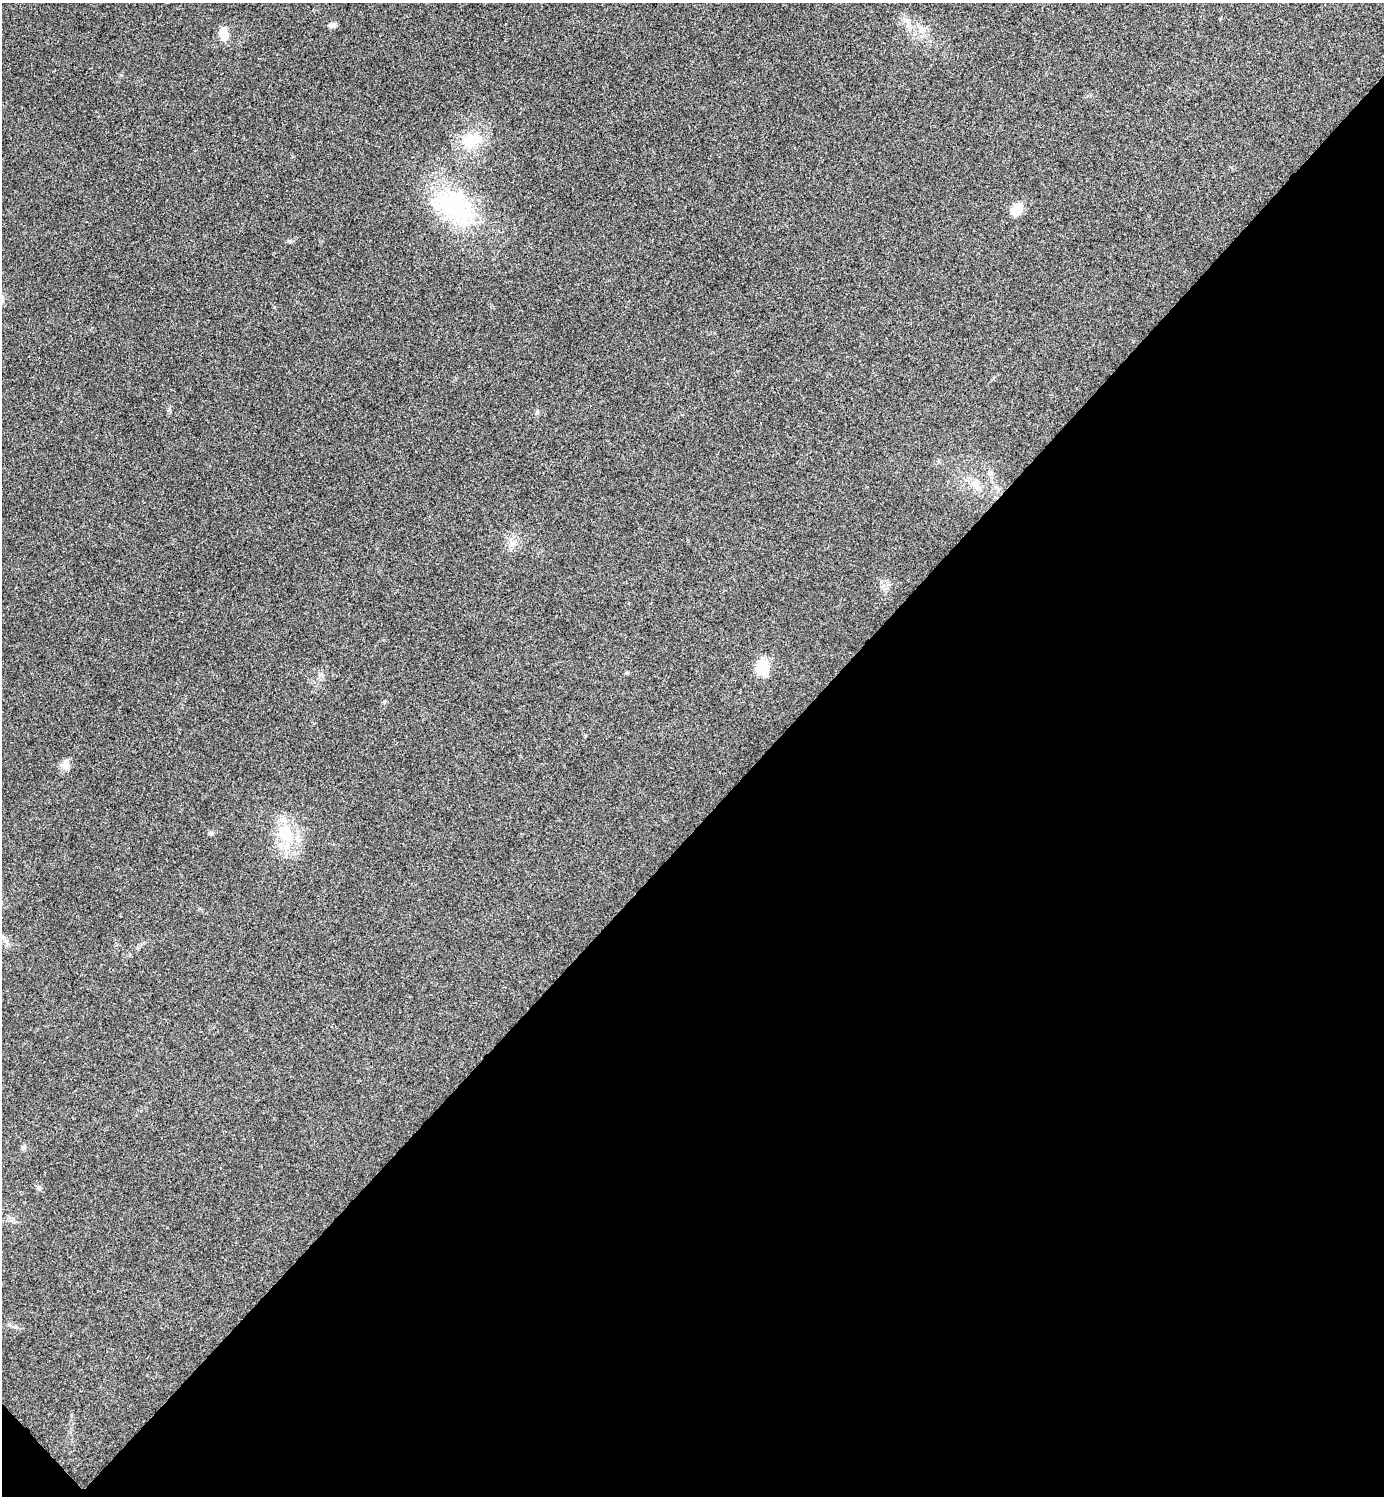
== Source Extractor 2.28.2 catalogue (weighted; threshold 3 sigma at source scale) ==
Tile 15 of 4 x 4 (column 3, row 4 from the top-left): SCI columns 2921-4302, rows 7-1500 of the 5984 x 5984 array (HDU 1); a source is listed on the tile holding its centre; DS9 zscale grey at full resolution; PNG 1386 x 1498 px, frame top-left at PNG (2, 3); no overlay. Shown black and unused: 45% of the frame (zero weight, under 3 of 4 exposures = <1% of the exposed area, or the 3 px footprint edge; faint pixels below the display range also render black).
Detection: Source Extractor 2.28.2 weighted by HDU 2 'WHT'; one run over the whole footprint, this tile lists its part. Background 0.0208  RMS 0.0056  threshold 0.0253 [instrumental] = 3 sigma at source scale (4.5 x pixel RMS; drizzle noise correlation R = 1.50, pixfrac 1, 0.05/0.05 arcsec/px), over >= 5 px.
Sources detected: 16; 1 inside a brighter listed object's ellipse — not listed separately; the other 15 listed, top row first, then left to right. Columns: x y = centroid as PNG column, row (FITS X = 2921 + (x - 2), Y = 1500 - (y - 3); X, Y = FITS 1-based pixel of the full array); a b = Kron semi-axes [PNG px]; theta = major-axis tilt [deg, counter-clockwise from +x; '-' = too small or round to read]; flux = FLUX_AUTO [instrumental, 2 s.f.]
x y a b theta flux
331 25 9 6 16 2
922 30 10 6 -2 2.9
224 33 17 9 -85 5.4
471 140 23 20 17 16
453 206 62 33 -32 60
1017 209 16 10 53 7.4
975 485 15 8 -45 4.9
763 667 18 12 -83 12
627 673 5 4 - 0.63
65 765 11 10 - 3.3
210 833 8 5 -27 0.96
284 833 25 19 -68 19
6 941 6 6 - 1.7
24 1147 7 5 -20 1.2
39 1188 6 5 - 0.99
Unlisted compact peaks at least as high as the median listed source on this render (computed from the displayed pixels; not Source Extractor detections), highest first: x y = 289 241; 384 701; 169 409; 537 413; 121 75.